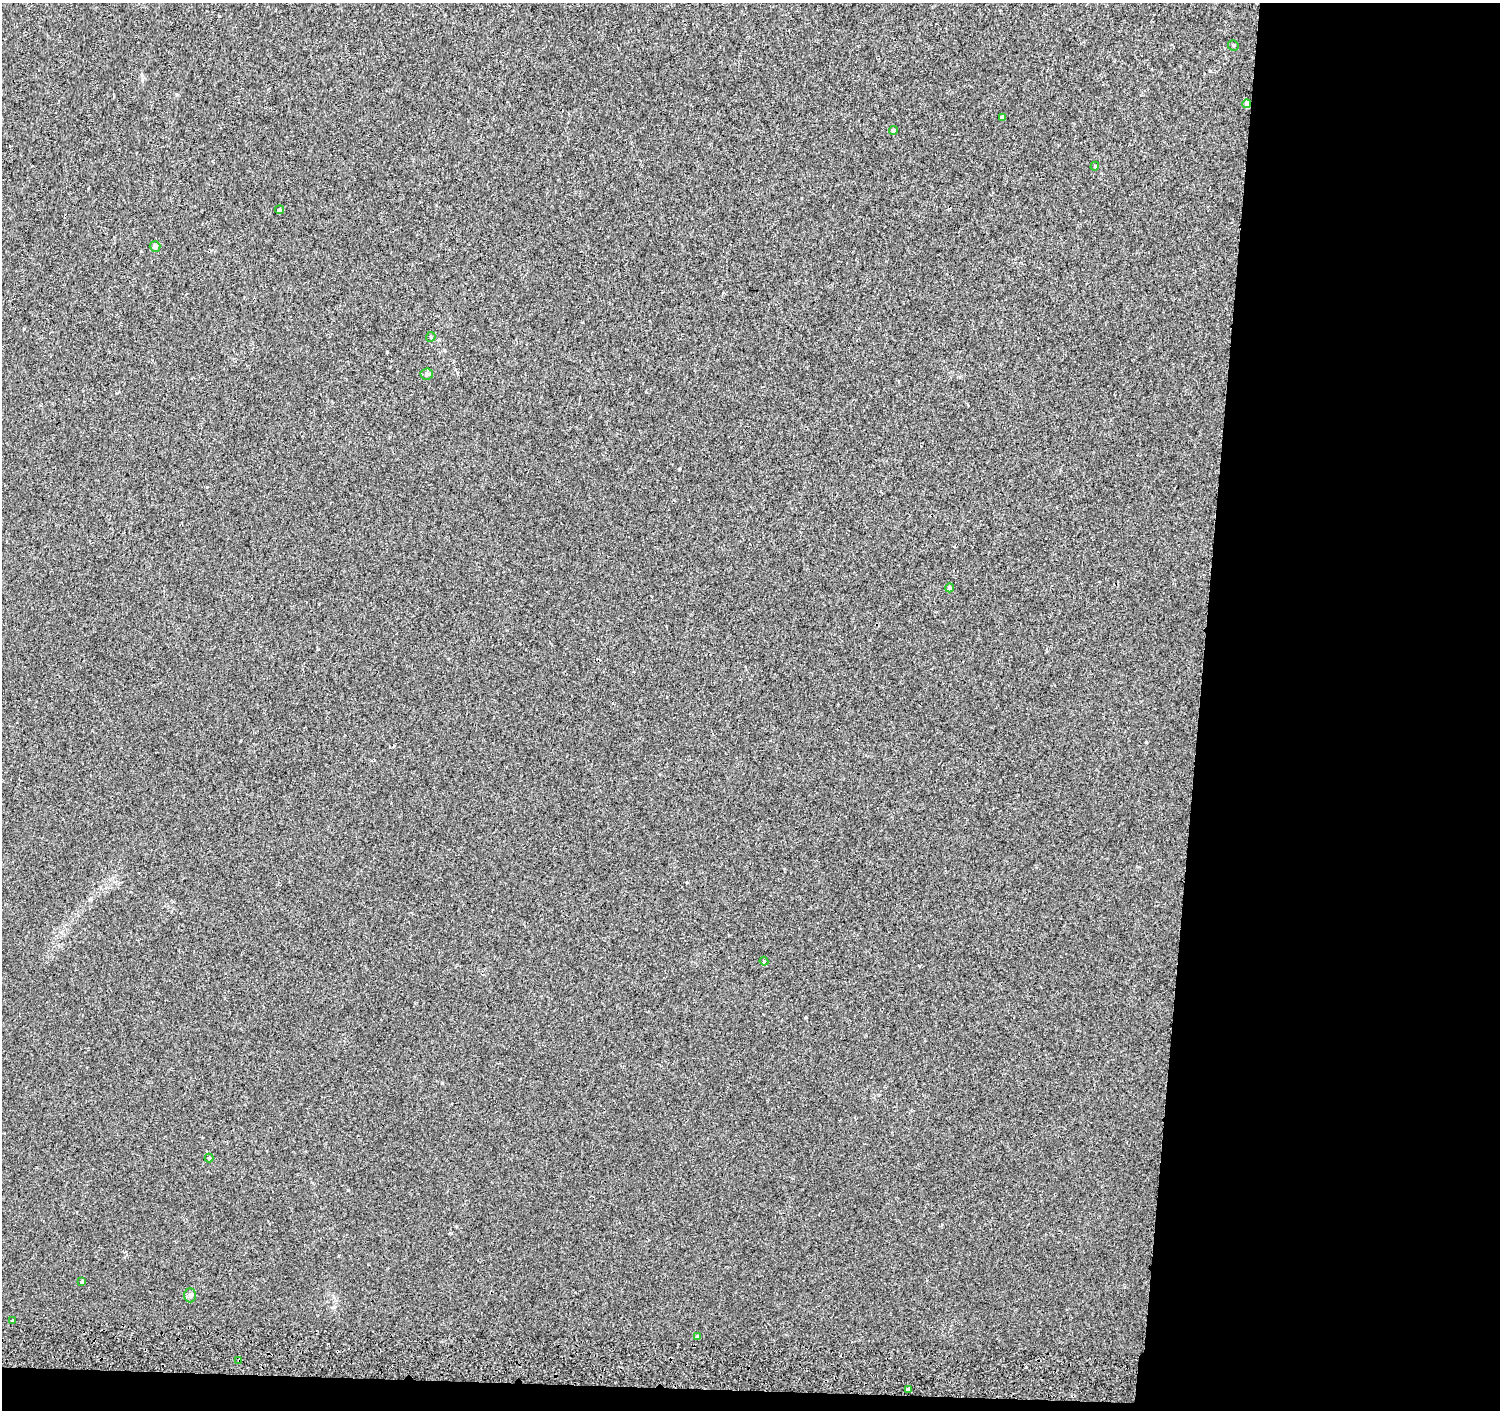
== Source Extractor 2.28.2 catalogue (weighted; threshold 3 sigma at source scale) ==
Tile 9 of 3 x 3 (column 3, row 3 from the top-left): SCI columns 3000-4497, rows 276-1683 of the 4511 x 4830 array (HDU 1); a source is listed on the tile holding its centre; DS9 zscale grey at full resolution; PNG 1502 x 1412 px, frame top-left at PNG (2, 3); each listed source drawn as its Kron ellipse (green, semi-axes under 4 px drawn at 4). Shown black and unused: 21% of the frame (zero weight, under 2 of 3 exposures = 3% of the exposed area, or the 3 px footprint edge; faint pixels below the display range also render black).
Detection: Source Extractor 2.28.2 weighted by HDU 2 'WHT'; one run over the whole footprint, this tile lists its part. Background 0.00209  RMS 0.0036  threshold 0.0164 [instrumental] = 3 sigma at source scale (4.5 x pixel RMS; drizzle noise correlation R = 1.50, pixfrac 1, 0.0396/0.0396 arcsec/px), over >= 5 px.
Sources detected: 19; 1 cosmic-ray / hot-pixel residue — neither listed nor drawn; the other 18 listed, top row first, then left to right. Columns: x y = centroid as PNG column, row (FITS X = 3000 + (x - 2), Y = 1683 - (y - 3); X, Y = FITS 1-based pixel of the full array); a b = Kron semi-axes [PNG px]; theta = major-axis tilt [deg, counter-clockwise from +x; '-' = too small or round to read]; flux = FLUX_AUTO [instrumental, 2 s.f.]
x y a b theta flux
1233 45 5 5 - 0.56
1247 104 4 4 - 1.4
1002 117 4 4 - 0.75
893 130 4 4 - 0.47
1095 166 4 3 - 0.31
280 210 4 4 - 0.72
155 246 5 5 - 1.2
431 337 5 4 - 0.49
427 374 6 5 - 1.2
950 588 4 4 - 0.66
764 961 4 4 - 0.36
209 1158 4 4 - 0.5
82 1282 4 4 - 0.46
190 1295 7 6 - 0.84
12 1320 3 2 - 0.47
697 1337 4 3 - 0.58
239 1361 4 2 - 0.34
909 1389 4 3 - 1.9
Overlapping masked pixels (flux is a lower limit): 2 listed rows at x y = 1247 104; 239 1361
Unlisted compact peaks at least as high as the median listed source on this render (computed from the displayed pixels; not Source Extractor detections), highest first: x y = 1146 742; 679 469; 387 352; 806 1017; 219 16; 1026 1367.